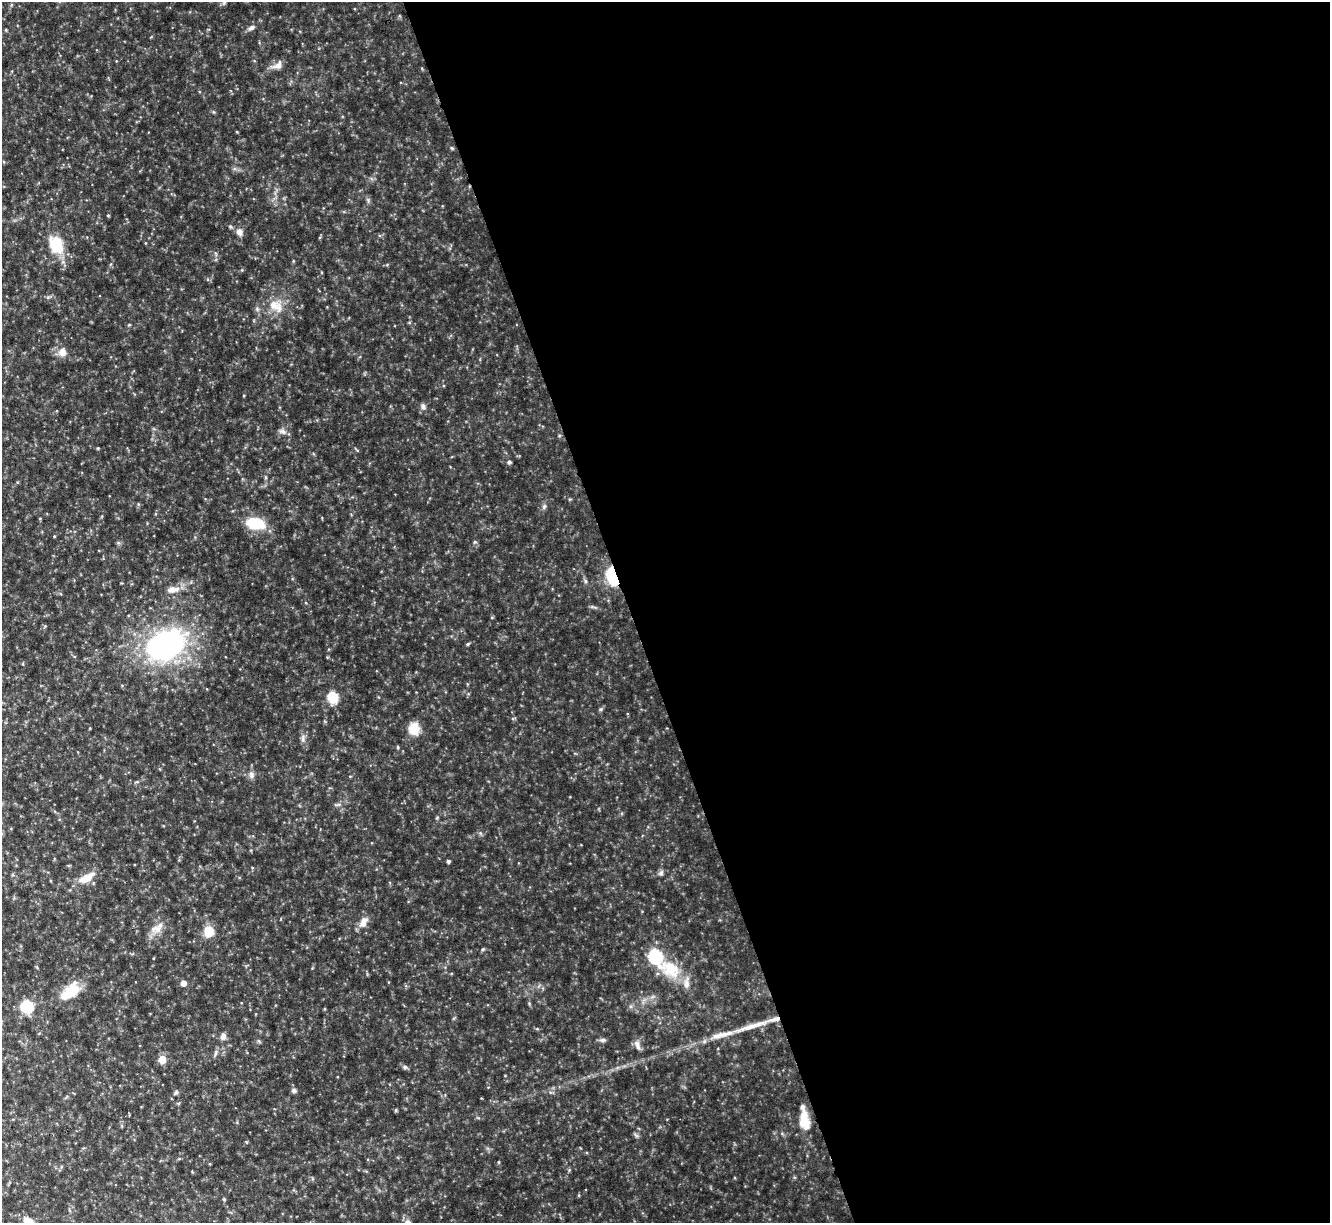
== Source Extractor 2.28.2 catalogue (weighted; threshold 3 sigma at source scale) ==
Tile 8 of 4 x 4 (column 4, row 2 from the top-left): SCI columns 3984-5311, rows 2583-3803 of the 5311 x 5292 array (HDU 1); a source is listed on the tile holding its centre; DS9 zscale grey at full resolution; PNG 1332 x 1225 px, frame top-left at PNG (2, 2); no overlay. Shown black and unused: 53% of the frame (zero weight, under 4 of 8 exposures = <1% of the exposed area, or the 3 px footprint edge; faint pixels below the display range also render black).
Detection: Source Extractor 2.28.2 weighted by HDU 2 'WHT'; one run over the whole footprint, this tile lists its part. Background 0.0767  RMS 0.0052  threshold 0.0213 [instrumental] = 3 sigma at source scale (4.09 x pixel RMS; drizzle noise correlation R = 1.36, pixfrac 0.8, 0.05/0.05 arcsec/px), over >= 5 px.
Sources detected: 79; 1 inside a brighter object's white glare — not listed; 4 inside a brighter listed object's ellipse — not listed separately; the other 74 listed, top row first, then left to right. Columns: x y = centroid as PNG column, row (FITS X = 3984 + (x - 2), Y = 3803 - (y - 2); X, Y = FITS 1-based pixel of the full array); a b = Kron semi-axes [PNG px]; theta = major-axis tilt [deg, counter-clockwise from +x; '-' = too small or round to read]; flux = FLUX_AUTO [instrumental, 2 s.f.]
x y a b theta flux
224 3 6 5 - 0.77
251 28 9 5 27 1.5
6 30 4 3 - 0.45
277 65 16 9 25 3.3
237 132 4 3 - 0.37
452 148 5 4 - 0.6
108 215 4 3 - 0.46
239 232 10 8 -59 2.5
56 245 22 16 -65 16
216 253 9 3 -69 0.72
48 297 6 5 - 0.81
276 306 24 14 -34 9.1
257 309 7 4 -46 0.94
62 352 11 11 - 4
423 407 10 7 -62 1.6
282 431 12 6 -23 1.8
98 448 3 3 - 0.47
357 450 7 3 -38 0.5
509 462 5 4 - 0.98
570 499 5 4 - 0.49
544 506 8 5 73 1.2
256 523 15 10 -10 21
54 536 4 3 - 0.37
475 542 5 5 - 0.62
118 543 6 4 17 0.68
613 576 9 6 -72 70
585 581 6 5 - 0.87
172 590 14 10 16 4.1
593 607 11 3 -5 0.85
492 617 5 3 - 0.42
45 626 4 4 - 0.46
468 644 5 4 - 0.56
166 645 35 25 29 120
332 697 7 7 - 18
601 709 6 5 - 0.68
90 728 4 3 - 0.36
414 729 13 11 -87 8.2
303 738 11 6 85 1.8
398 747 5 4 - 0.57
160 769 5 3 - 0.4
251 775 10 7 -86 1.9
338 804 9 4 2 0.97
480 833 6 4 -71 0.73
448 861 4 3 - 1
661 873 8 6 70 1.4
86 878 19 9 29 7.5
363 922 17 9 62 3.9
158 929 21 11 8 5.1
209 931 6 6 - 18
483 949 5 4 - 0.59
655 956 8 6 -64 61
670 969 33 22 -26 19
183 983 5 5 - 2.8
73 990 21 19 67 11
27 1006 7 6 - 39
750 1026 47 7 17 10
537 1029 5 3 - 0.51
223 1036 8 6 73 2.3
603 1040 9 5 0 1.3
637 1045 15 7 -72 2.7
215 1053 10 5 73 1.2
162 1059 7 6 - 6.2
405 1067 7 5 -15 1.1
294 1090 7 6 - 1.2
176 1092 7 4 54 0.8
396 1110 5 3 - 0.5
804 1121 23 12 -82 8.9
122 1126 6 4 -89 0.56
636 1135 9 3 -45 0.78
498 1162 5 3 - 0.42
569 1170 5 4 - 0.57
579 1195 5 3 - 0.44
224 1199 5 4 - 0.59
28 1221 12 8 -22 4.6
Overlapping masked pixels (flux is a lower limit): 1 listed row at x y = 613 576
Isophote crosses this tile's border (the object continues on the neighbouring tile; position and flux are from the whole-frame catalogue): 1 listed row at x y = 28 1221